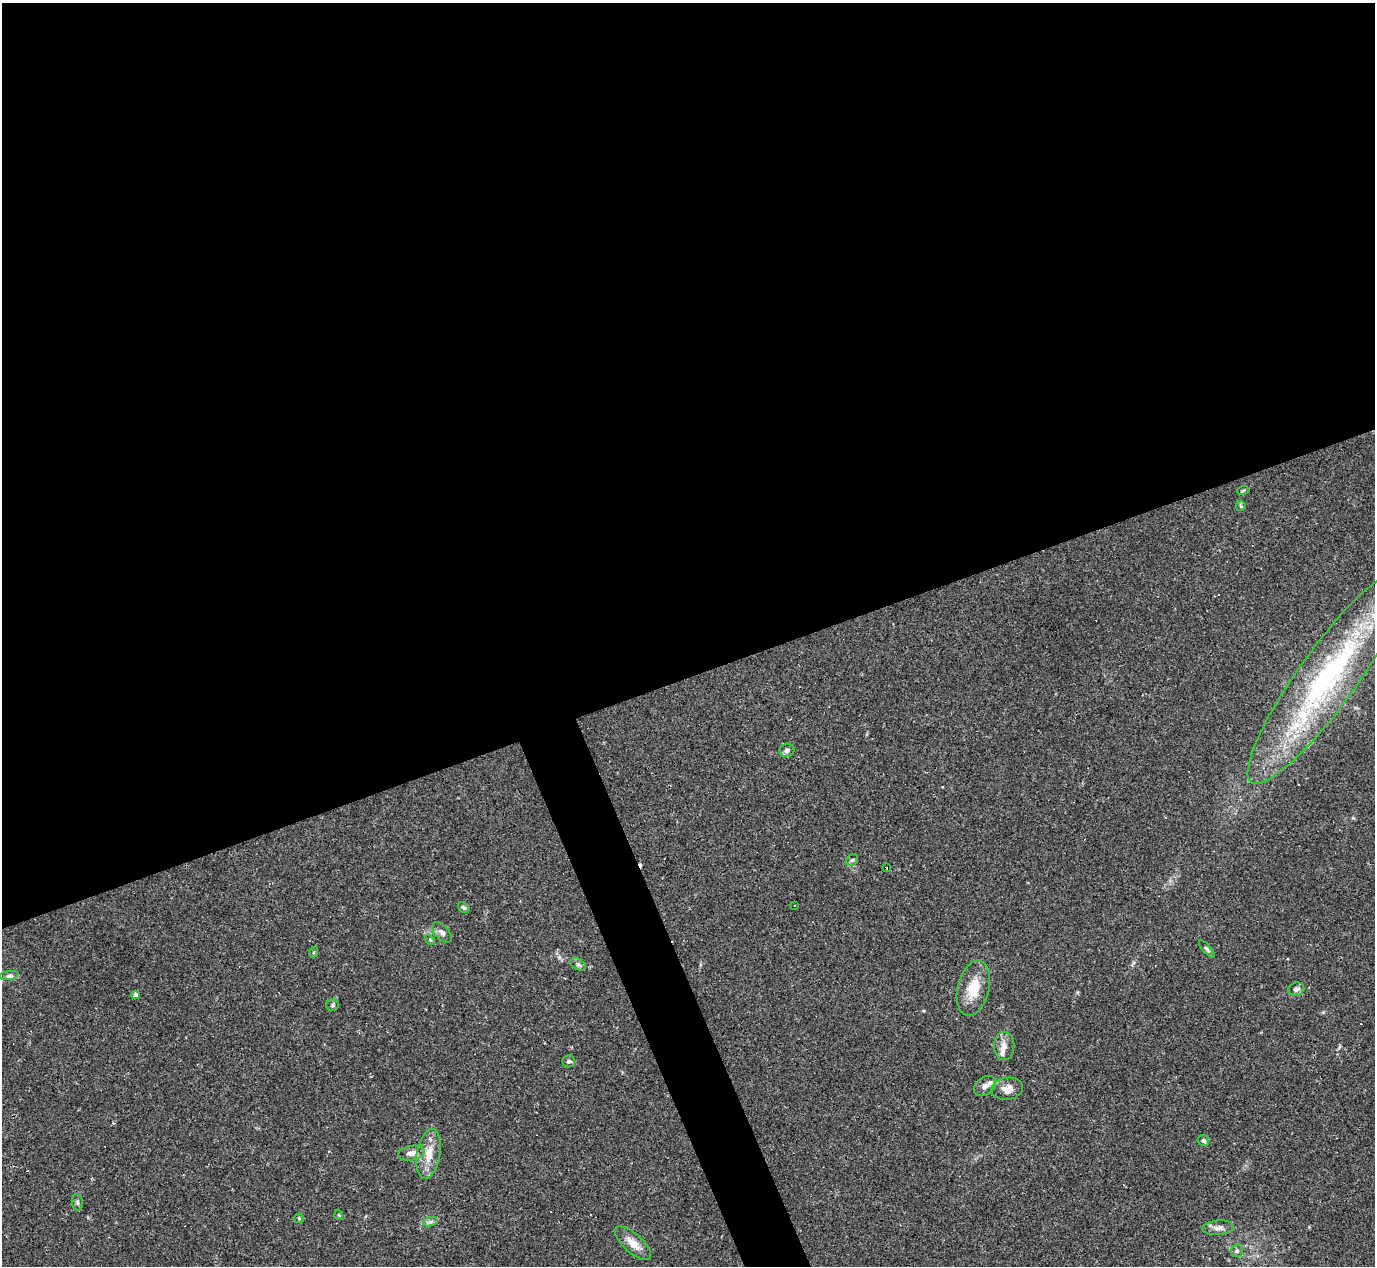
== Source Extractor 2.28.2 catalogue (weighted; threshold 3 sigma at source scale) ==
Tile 2 of 4 x 4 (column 2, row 1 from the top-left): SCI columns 1374-2746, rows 4067-5330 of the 5491 x 5477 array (HDU 1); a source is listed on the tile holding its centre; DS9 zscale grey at full resolution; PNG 1377 x 1268 px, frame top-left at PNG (2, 3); each listed source drawn as its Kron ellipse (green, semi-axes under 4 px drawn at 4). Shown black and unused: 56% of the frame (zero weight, under 2 of 3 exposures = <1% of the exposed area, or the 3 px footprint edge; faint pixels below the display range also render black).
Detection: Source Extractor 2.28.2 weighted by HDU 2 'WHT'; one run over the whole footprint, this tile lists its part. Background 0.0643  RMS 0.0057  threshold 0.0256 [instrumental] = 3 sigma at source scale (4.5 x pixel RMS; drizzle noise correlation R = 1.50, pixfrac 1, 0.05/0.05 arcsec/px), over >= 5 px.
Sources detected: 43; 9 cosmic-ray / hot-pixel residue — neither listed nor drawn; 2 inside a brighter listed object's ellipse — not listed separately; the other 32 listed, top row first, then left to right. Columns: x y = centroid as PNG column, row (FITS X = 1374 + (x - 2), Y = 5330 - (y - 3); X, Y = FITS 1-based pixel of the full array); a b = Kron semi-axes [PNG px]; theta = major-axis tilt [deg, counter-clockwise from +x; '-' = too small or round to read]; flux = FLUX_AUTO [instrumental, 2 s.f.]
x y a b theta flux
1243 490 6 3 20 0.59
1241 506 5 4 - 0.68
1328 677 131 29 54 140
787 750 7 6 - 2
852 860 6 5 - 1
886 868 3 3 - 5.8
795 905 2 2 - 0.44
464 908 6 5 - 1
442 932 12 6 -48 2.5
430 940 6 3 -46 0.61
1207 949 11 3 -48 1.1
314 952 5 3 - 0.51
578 964 8 5 -29 1.4
9 976 10 4 8 1.7
973 988 28 16 76 14
1296 989 8 6 15 2
135 995 4 4 - 2.8
332 1005 6 5 - 1.1
1004 1046 14 10 -90 4.2
569 1061 6 6 - 1.5
985 1086 12 8 39 3.7
1007 1089 16 11 8 5.2
1203 1141 6 5 - 1.3
411 1153 13 7 10 3.5
429 1154 25 11 80 10
77 1202 8 5 -81 1.4
339 1215 5 3 - 0.49
299 1218 5 4 - 0.62
430 1222 7 4 18 1.4
1218 1228 16 7 5 3.3
633 1243 23 9 -42 6.8
1237 1251 6 6 - 1.3
Overlapping masked pixels (flux is a lower limit): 1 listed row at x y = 1328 677